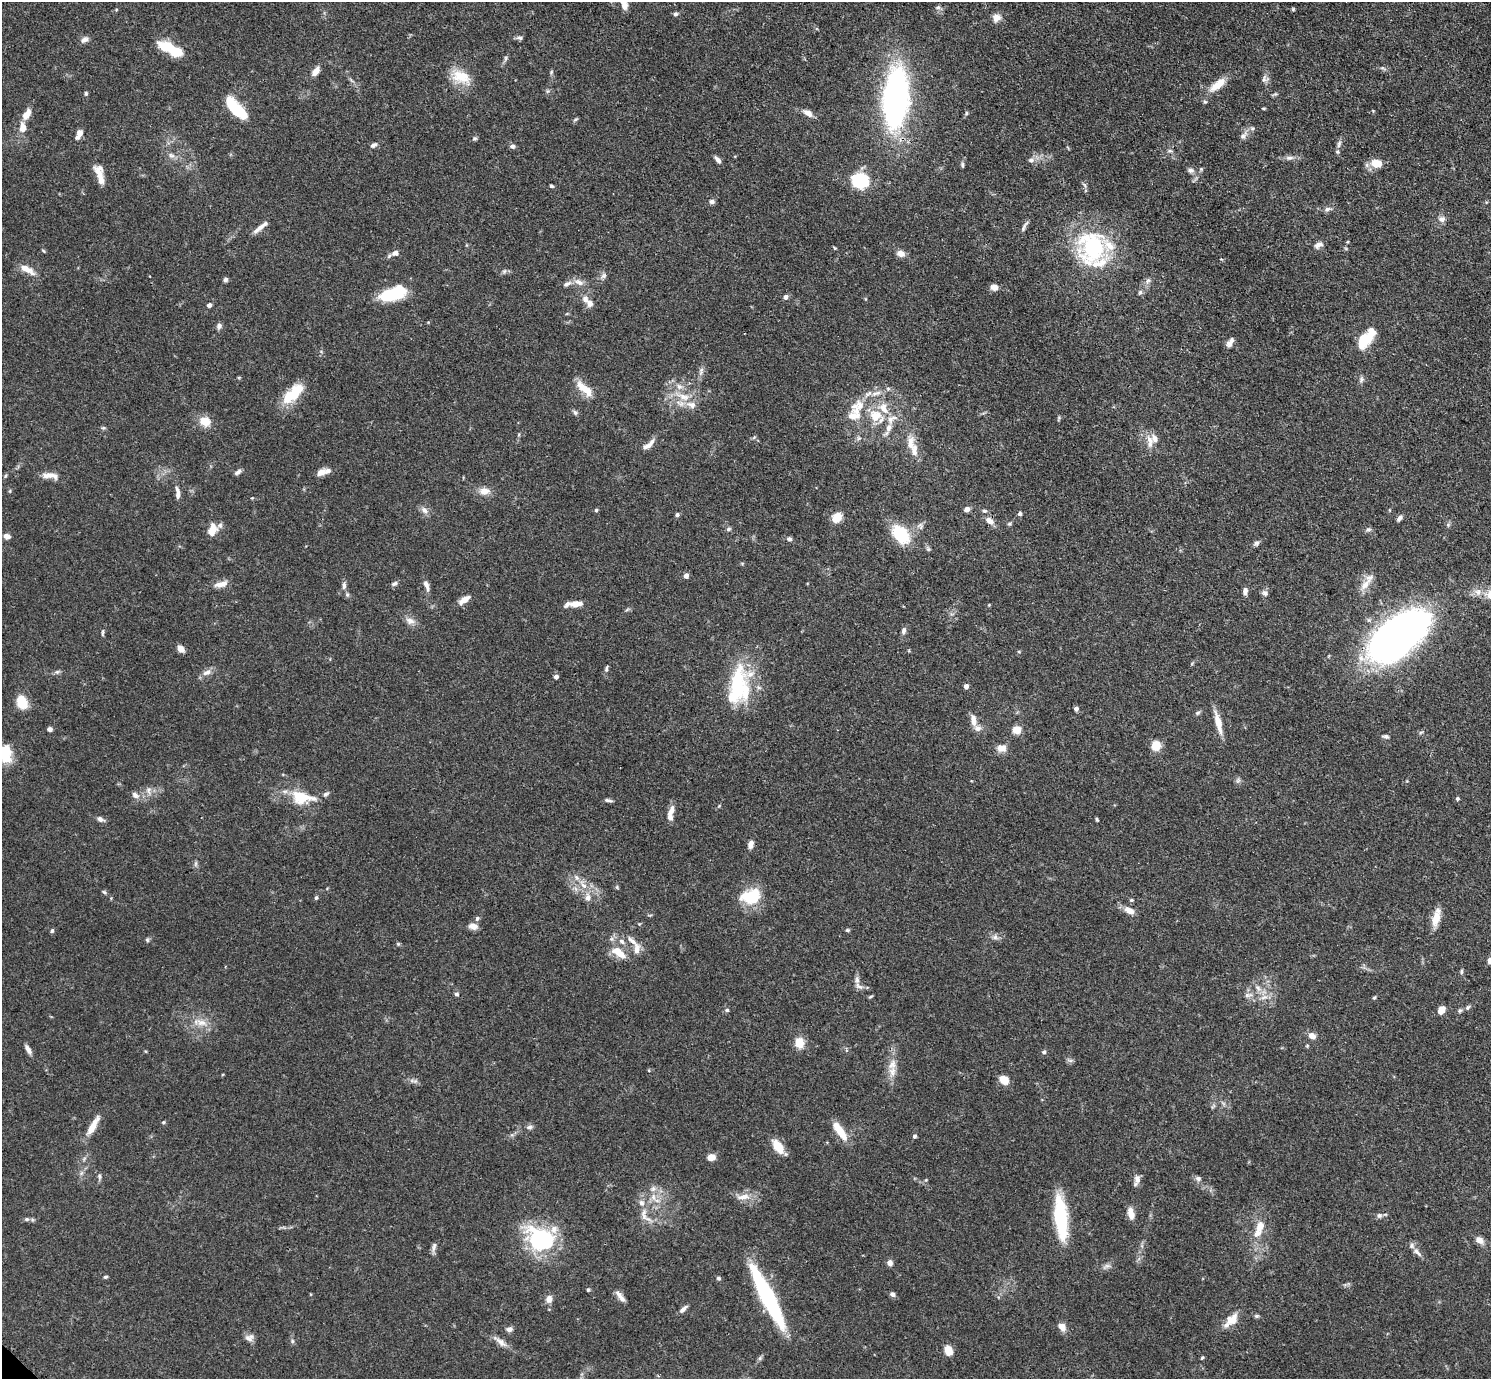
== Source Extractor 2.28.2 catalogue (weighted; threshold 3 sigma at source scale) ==
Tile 10 of 4 x 4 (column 2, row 3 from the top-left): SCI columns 1520-3008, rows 1560-2936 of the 6017 x 6017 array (HDU 1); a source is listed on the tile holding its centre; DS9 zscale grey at full resolution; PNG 1493 x 1381 px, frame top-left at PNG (2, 2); no overlay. Shown black and unused: <1% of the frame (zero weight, under 3 of 4 exposures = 4% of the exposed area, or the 3 px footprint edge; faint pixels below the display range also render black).
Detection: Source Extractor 2.28.2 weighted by HDU 2 'WHT'; one run over the whole footprint, this tile lists its part. Background 0.0772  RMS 0.0036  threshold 0.0162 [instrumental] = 3 sigma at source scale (4.5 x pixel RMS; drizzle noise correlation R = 1.50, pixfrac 1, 0.05/0.05 arcsec/px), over >= 5 px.
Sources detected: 272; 3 inside a brighter object's white glare — not listed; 24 inside a brighter listed object's ellipse — not listed separately; the other 245 listed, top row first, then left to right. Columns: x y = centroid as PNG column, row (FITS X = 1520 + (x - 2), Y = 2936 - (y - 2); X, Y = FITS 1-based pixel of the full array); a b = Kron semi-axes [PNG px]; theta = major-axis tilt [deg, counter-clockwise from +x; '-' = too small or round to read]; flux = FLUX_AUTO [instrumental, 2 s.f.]
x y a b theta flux
624 5 13 7 -71 2.7
938 7 8 5 29 0.83
1293 9 5 4 - 0.42
675 14 6 5 - 0.74
996 18 11 10 - 2.4
519 38 9 5 -14 0.88
84 40 10 7 34 1.6
165 47 15 11 -23 8.7
505 58 8 4 81 0.72
315 71 11 6 51 3
551 72 6 4 50 0.46
461 77 27 16 -24 8.5
1265 79 11 7 9 1.3
1218 85 24 10 38 5.9
86 93 6 4 -90 0.53
1275 94 7 4 31 0.57
896 99 38 15 85 150
236 108 27 10 -47 15
1264 108 5 3 - 0.34
808 113 12 6 -33 2.4
966 113 6 4 90 0.5
27 114 13 7 58 3.4
575 119 7 3 19 0.51
23 128 11 7 -87 3.3
79 134 12 6 65 2.1
1243 136 12 6 43 1.7
475 138 6 5 - 0.6
1339 144 11 5 72 1.4
374 145 8 5 31 1.1
512 146 6 6 - 1
1170 151 7 5 17 0.8
171 155 9 7 -35 1.4
1289 158 11 6 6 1.5
717 159 10 4 -48 1.3
1031 160 9 6 9 1.2
1377 163 11 8 -10 6.4
962 165 7 4 -85 0.69
1201 169 5 5 - 0.5
1191 170 9 7 -15 1.2
99 174 23 8 -74 4.7
860 180 17 15 -12 18
1084 185 7 4 -47 0.7
551 186 5 4 - 0.55
712 202 7 6 - 1
1327 209 8 6 16 1.1
1442 219 9 8 - 1.6
1024 226 18 4 60 1.2
259 228 19 6 39 2.5
1318 245 12 7 28 1.8
1092 247 41 34 90 40
835 248 5 4 - 0.41
43 251 6 3 -46 0.4
395 253 9 7 26 1.7
901 253 11 8 -20 2.1
26 269 19 7 -29 4.4
504 271 7 5 45 0.75
603 276 9 7 44 1.2
225 279 5 5 - 0.87
1148 281 10 6 68 1.2
579 282 14 8 -23 2.4
567 284 13 6 24 1.7
994 287 8 6 -10 2.2
1140 292 6 5 - 0.69
393 294 29 13 18 17
785 297 5 5 - 1.5
585 299 9 7 -60 2.1
209 305 5 5 - 1.2
219 326 7 7 - 1.2
1364 340 16 11 52 11
1230 342 12 6 57 1.9
701 371 11 6 76 1.4
1361 380 9 6 71 1
584 389 26 10 -42 5.6
293 393 31 12 44 11
876 393 17 5 18 2.7
684 397 19 9 -23 5.2
575 413 8 5 -49 0.8
855 415 31 19 86 10
875 415 18 16 0 8.4
1059 418 7 3 83 0.47
205 421 15 12 -26 4.8
103 428 6 4 0 0.52
889 428 11 7 71 2.4
754 437 6 4 45 0.5
1150 440 14 7 -60 2.7
910 443 20 10 87 4.4
648 445 22 7 37 2.6
238 472 9 5 36 1.1
321 472 12 8 33 2.2
50 475 21 7 -5 3.3
5 476 7 3 71 0.48
10 491 6 3 -73 0.39
484 491 14 9 2 3.2
178 493 17 5 -85 2.1
252 498 4 3 - 0.29
967 509 5 5 - 1.6
424 510 11 8 -43 1.8
596 510 5 4 - 0.5
984 511 6 5 - 0.74
1020 513 5 5 - 0.78
677 515 5 5 - 0.72
837 518 12 10 50 4.3
1399 518 9 5 52 1.1
989 521 11 7 -38 2.6
1009 524 5 5 - 0.54
729 529 6 5 - 0.65
212 530 15 9 78 5
1368 530 9 4 0 0.78
901 534 19 12 -49 17
7 536 8 6 -20 1.7
789 539 6 5 - 0.97
1256 543 9 6 28 0.99
928 549 6 5 - 0.65
742 563 6 4 -19 0.36
686 576 5 4 - 2
394 583 8 5 19 0.94
221 584 20 7 14 3.1
344 585 11 5 86 1.3
426 585 15 6 -69 1.9
1365 585 18 9 49 3.8
1245 591 7 5 88 1.8
1478 592 10 8 -60 2.2
1265 593 8 7 - 1.2
347 595 6 5 - 0.67
464 600 15 7 33 2.7
577 604 16 7 4 3
627 610 6 4 20 0.53
410 621 14 8 -23 2.2
903 631 9 6 78 1.2
103 633 10 3 87 0.65
1398 633 74 33 32 160
181 649 9 6 -44 2.3
1019 652 5 3 - 0.34
606 669 9 4 76 0.77
57 672 7 5 42 0.78
206 672 13 7 19 2.1
556 677 4 4 - 1.6
737 686 55 21 75 27
966 686 4 4 - 2.2
759 688 7 4 -18 0.7
22 702 10 7 -63 12
1076 709 5 4 - 1.2
1198 713 7 5 22 0.68
973 720 17 7 -81 3
1218 723 27 7 -75 5.3
50 729 5 4 - 1.2
1016 730 5 5 - 12
1421 732 6 4 19 0.49
1386 736 8 5 -6 0.94
1156 745 7 7 - 7.8
1001 748 12 10 1 2.8
3 753 19 15 -62 15
1238 780 7 4 56 0.77
148 790 9 7 67 1.7
326 794 8 5 28 0.87
135 795 10 7 -38 1.7
301 797 22 15 -8 10
1457 799 5 5 - 0.53
608 800 11 4 -9 0.86
719 806 5 4 - 0.37
671 810 16 7 67 2.6
100 819 9 6 -26 1.5
1097 820 4 3 - 0.47
751 844 8 6 76 2.2
196 864 9 4 82 0.72
583 885 11 7 -49 2.7
104 892 6 4 -44 0.56
750 896 25 17 9 13
316 898 5 4 - 0.64
588 898 10 7 85 2
1131 900 5 4 - 0.45
1129 910 12 7 -30 3.4
477 918 8 5 50 0.83
1436 918 21 10 78 4.7
473 926 11 7 -11 2.3
847 930 5 4 - 0.5
52 931 6 4 87 0.66
995 937 8 6 1 1.2
147 940 6 5 - 0.59
622 941 9 6 -41 1.4
632 941 19 7 -43 2.8
398 944 6 4 -44 0.45
619 953 23 10 -36 5.6
1490 960 9 6 59 1.5
1461 971 7 4 -86 0.61
859 986 13 6 -31 1.5
1258 988 11 6 -59 1.9
456 994 5 5 - 0.81
1248 995 13 6 7 1.7
870 996 7 3 19 0.44
1374 997 5 4 - 0.44
1468 1007 8 5 49 0.74
727 1010 5 4 - 0.69
1441 1010 8 6 57 4
202 1023 17 9 -12 3.7
1312 1036 8 6 -28 2.6
799 1043 8 7 - 7.4
28 1049 12 5 -62 1.6
1044 1052 5 5 - 0.73
1070 1060 7 4 -18 0.77
892 1065 15 9 62 3.2
1004 1080 7 6 - 6.6
415 1081 6 5 - 0.81
163 1122 5 4 - 0.46
93 1126 26 7 61 5
529 1127 8 5 2 0.97
840 1131 25 8 -55 6.6
914 1136 5 5 - 0.66
778 1146 14 7 -57 7.8
711 1157 6 5 - 4.3
99 1177 9 4 86 0.75
1198 1178 7 6 - 1.1
1137 1179 12 8 82 1.9
653 1197 11 7 -80 2.6
743 1197 19 7 6 3.5
641 1203 9 8 - 1.8
1131 1213 15 7 -77 2.9
1379 1215 7 6 - 1
644 1217 13 7 -54 2.4
1061 1218 42 11 -84 27
27 1219 6 5 - 0.71
1259 1228 25 10 69 6.3
1479 1240 9 7 -33 2.6
542 1241 37 26 -19 33
434 1247 14 5 77 1.3
1417 1252 17 6 -47 2.1
890 1263 6 6 - 1.7
1107 1266 7 4 -18 0.93
105 1277 5 4 - 0.5
719 1278 6 5 - 0.67
588 1290 5 4 - 0.44
619 1294 14 7 -45 2.1
892 1294 5 5 - 1.4
767 1297 60 11 -63 52
549 1299 8 7 - 2.3
683 1309 11 5 44 1.5
1257 1316 7 5 19 0.56
1232 1320 18 12 39 4.9
1062 1327 8 6 -53 3.5
509 1329 8 6 15 1.2
249 1338 12 9 19 1.8
292 1341 6 5 - 0.67
500 1341 25 7 -36 2.8
948 1350 8 6 -66 5.9
1202 1358 6 4 62 0.43
Overlapping masked pixels (flux is a lower limit): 1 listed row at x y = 1398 633
Isophote crosses this tile's border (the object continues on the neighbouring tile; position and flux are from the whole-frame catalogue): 3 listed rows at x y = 624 5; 3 753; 1490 960